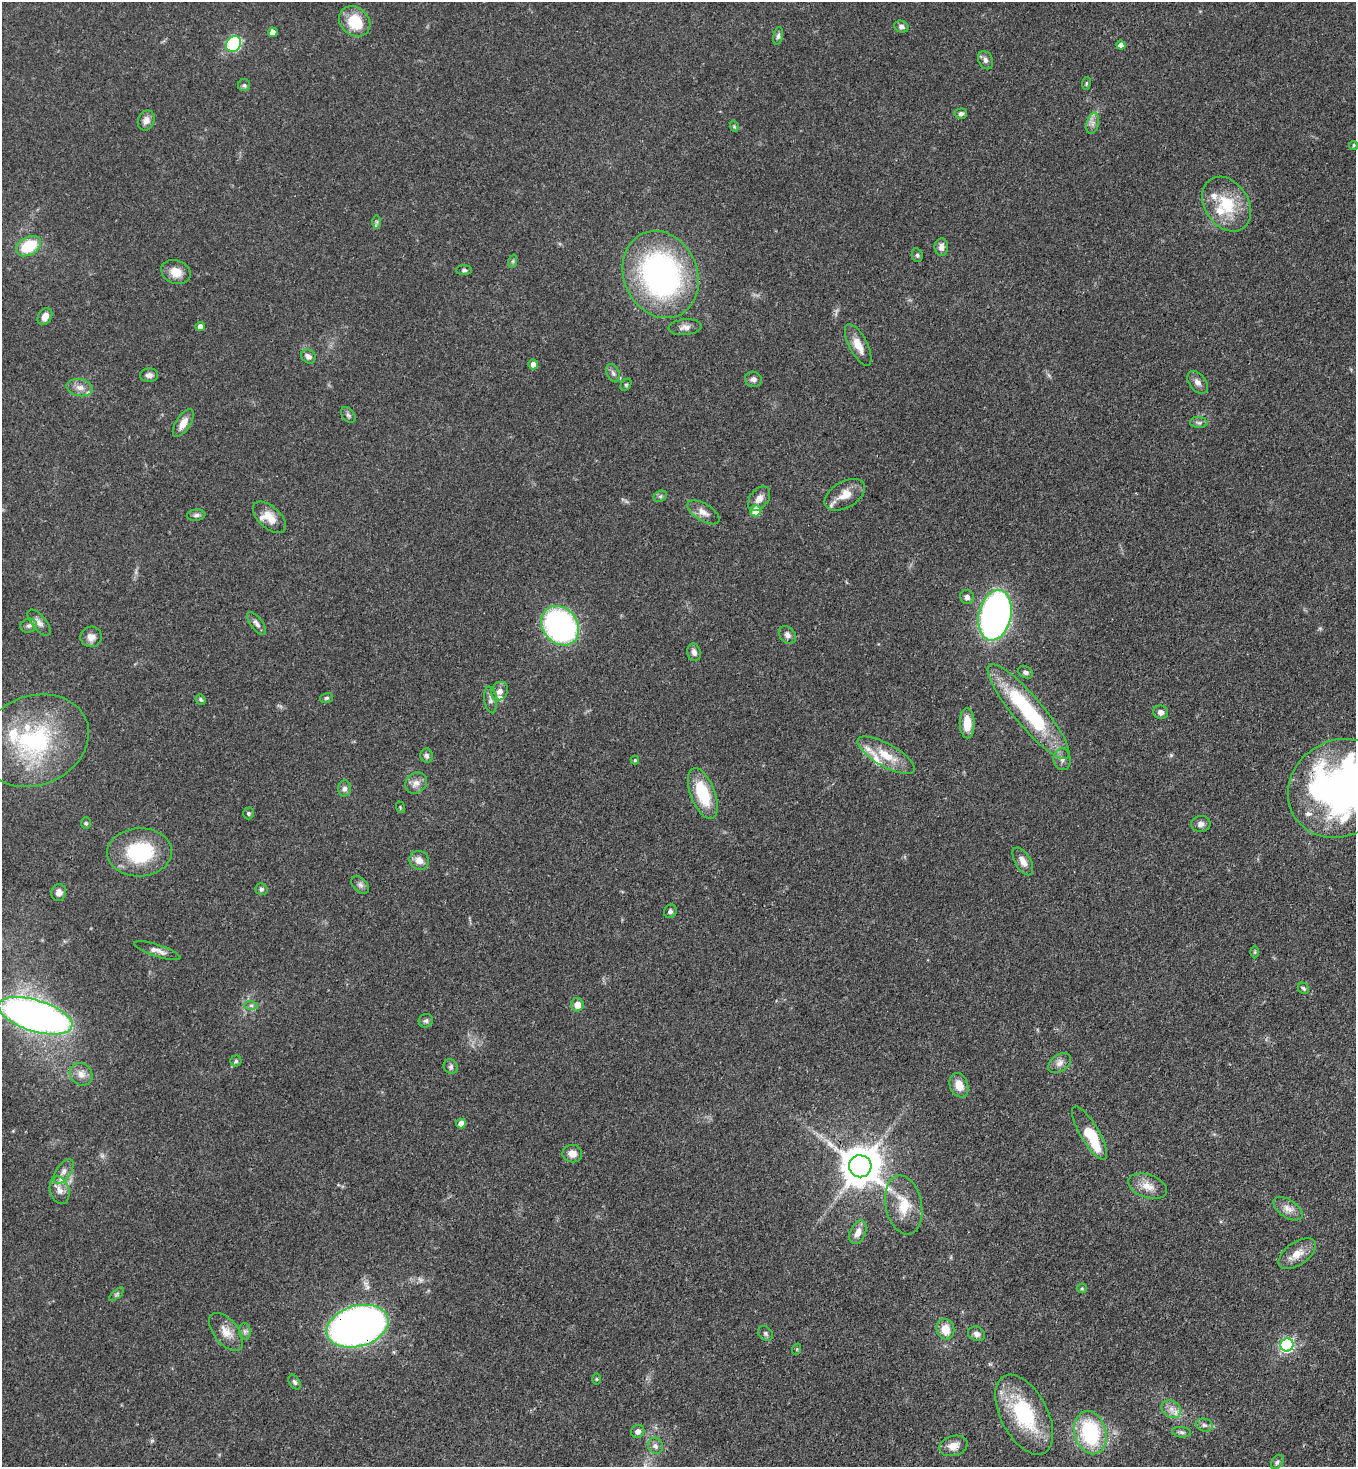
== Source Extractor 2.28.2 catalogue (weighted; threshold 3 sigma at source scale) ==
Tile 6 of 4 x 4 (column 2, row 2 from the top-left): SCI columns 1579-2932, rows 2994-4458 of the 6011 x 5988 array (HDU 1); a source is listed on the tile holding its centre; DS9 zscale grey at full resolution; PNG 1358 x 1469 px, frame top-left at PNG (2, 2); each listed source drawn as its Kron ellipse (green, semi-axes under 4 px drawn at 4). Shown black and unused: <1% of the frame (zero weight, under 3 of 4 exposures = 7% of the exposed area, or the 3 px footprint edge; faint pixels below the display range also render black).
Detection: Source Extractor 2.28.2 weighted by HDU 2 'WHT'; one run over the whole footprint, this tile lists its part. Background 0.0833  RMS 0.0039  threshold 0.0174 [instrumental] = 3 sigma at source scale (4.5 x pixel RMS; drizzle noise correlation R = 1.50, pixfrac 1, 0.05/0.05 arcsec/px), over >= 5 px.
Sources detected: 135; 1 inside a brighter object's white glare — neither listed nor drawn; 8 inside a brighter listed object's ellipse — not listed separately; the other 126 listed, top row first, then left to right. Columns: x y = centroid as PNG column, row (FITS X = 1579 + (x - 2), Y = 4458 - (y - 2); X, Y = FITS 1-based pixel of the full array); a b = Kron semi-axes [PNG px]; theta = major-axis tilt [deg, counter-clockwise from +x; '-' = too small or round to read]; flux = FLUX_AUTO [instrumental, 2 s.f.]
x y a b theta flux
355 21 17 14 -40 13
901 27 7 5 -20 1.3
273 32 4 4 - 3.4
778 36 9 5 79 1
234 44 8 7 - 36
1121 45 4 4 - 2.8
986 60 9 7 -65 1.4
1086 84 6 4 83 0.55
244 85 6 6 - 0.86
961 114 6 5 - 1.3
146 120 10 8 68 2.6
1093 123 11 6 77 1.7
734 126 6 3 -73 0.48
1354 145 4 4 - 0.58
1227 204 29 22 -57 17
377 222 7 4 90 0.8
29 246 13 9 30 15
941 247 8 7 - 2.1
917 255 7 5 -77 0.88
513 261 6 4 72 0.6
464 270 8 5 -1 0.75
176 272 15 11 -22 5
661 275 45 36 -67 110
45 316 9 6 56 3.1
200 327 5 4 - 2.6
685 327 16 8 5 2.3
858 345 23 9 -63 5.4
308 356 8 6 -43 1.7
533 364 5 5 - 2.8
613 373 9 6 -66 1.4
149 375 9 6 3 1.7
753 379 8 7 - 1.6
1198 382 13 8 -51 2
626 385 7 4 53 0.63
80 388 13 8 -11 2.9
348 415 9 6 -53 1
183 423 15 7 57 3.9
1199 423 9 5 -6 1
845 495 22 13 30 6.2
660 496 7 5 29 0.87
759 499 14 9 52 3
756 511 5 5 - 9.1
703 512 18 8 -32 3.1
196 515 9 5 7 1.1
269 517 20 11 -42 5.5
967 597 7 7 - 1.7
995 615 26 16 77 150
39 622 15 7 -50 2.2
256 623 14 6 -53 1.6
29 626 8 7 - 1.5
560 626 21 17 -50 100
787 635 10 7 -48 1.7
91 637 10 10 - 2.9
694 652 9 6 -79 1.9
1025 672 8 5 -29 1.1
499 691 10 8 60 2.3
326 698 7 5 16 0.67
201 700 5 4 - 0.68
491 700 13 6 -82 1.5
1029 712 61 14 -50 43
1161 712 7 7 - 1.8
967 723 15 7 -89 6.9
34 741 56 44 22 52
886 755 32 11 -29 9.4
427 756 7 6 - 1.1
1062 759 11 8 -83 1.9
635 760 4 4 - 0.54
416 783 11 9 39 2.7
344 788 8 6 85 1.6
1340 788 53 47 35 180
703 793 27 12 -69 17
400 807 6 3 -73 0.4
248 813 6 5 - 0.63
86 823 6 5 - 0.63
1201 824 10 8 9 1.8
140 852 32 24 3 29
419 860 10 9 - 3.1
1023 861 15 7 -59 3
360 885 10 7 -45 1.4
261 889 6 6 - 0.8
59 892 8 7 - 2.3
670 911 7 6 - 1.1
157 951 24 6 -18 2.4
1255 952 6 4 90 0.45
1303 988 6 5 - 0.71
251 1005 7 4 0 0.86
577 1005 6 6 - 3.6
35 1016 38 15 -17 240
426 1021 7 6 - 0.98
236 1061 5 5 - 0.66
1060 1063 13 8 35 2.4
451 1067 7 6 - 1.1
81 1074 12 10 -44 3
959 1085 12 9 -69 4.9
461 1123 5 5 - 3.2
1090 1133 30 9 -59 16
572 1154 10 8 -7 3
860 1166 11 11 - 1200
63 1171 14 7 55 2.6
1148 1186 20 11 -19 5
59 1190 14 9 -73 3.4
904 1205 30 18 -78 10
1288 1209 16 9 -34 3.3
858 1232 12 7 66 3.3
1297 1254 21 11 35 5.2
1082 1288 5 5 - 0.51
117 1294 9 4 42 0.79
357 1326 32 20 16 300
945 1329 10 9 - 5.6
245 1331 8 6 -83 1.2
226 1332 22 12 -51 5
765 1333 8 6 -47 1
977 1334 9 7 -28 1.7
1287 1345 6 6 - 74
797 1349 6 3 72 0.47
596 1379 6 4 -90 0.48
295 1382 8 5 -57 0.93
1171 1409 10 8 -33 2.7
1024 1415 43 23 -62 33
1204 1425 9 6 -15 1.2
638 1431 7 6 - 1.7
1181 1432 9 5 -6 0.99
1090 1433 22 15 -75 36
655 1446 8 7 - 1.6
953 1446 14 9 16 4
1277 1462 8 5 54 0.9
Overlapping masked pixels (flux is a lower limit): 3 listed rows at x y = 1340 788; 860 1166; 357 1326
Isophote crosses this tile's border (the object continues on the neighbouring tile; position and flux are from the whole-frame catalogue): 1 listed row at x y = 1340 788